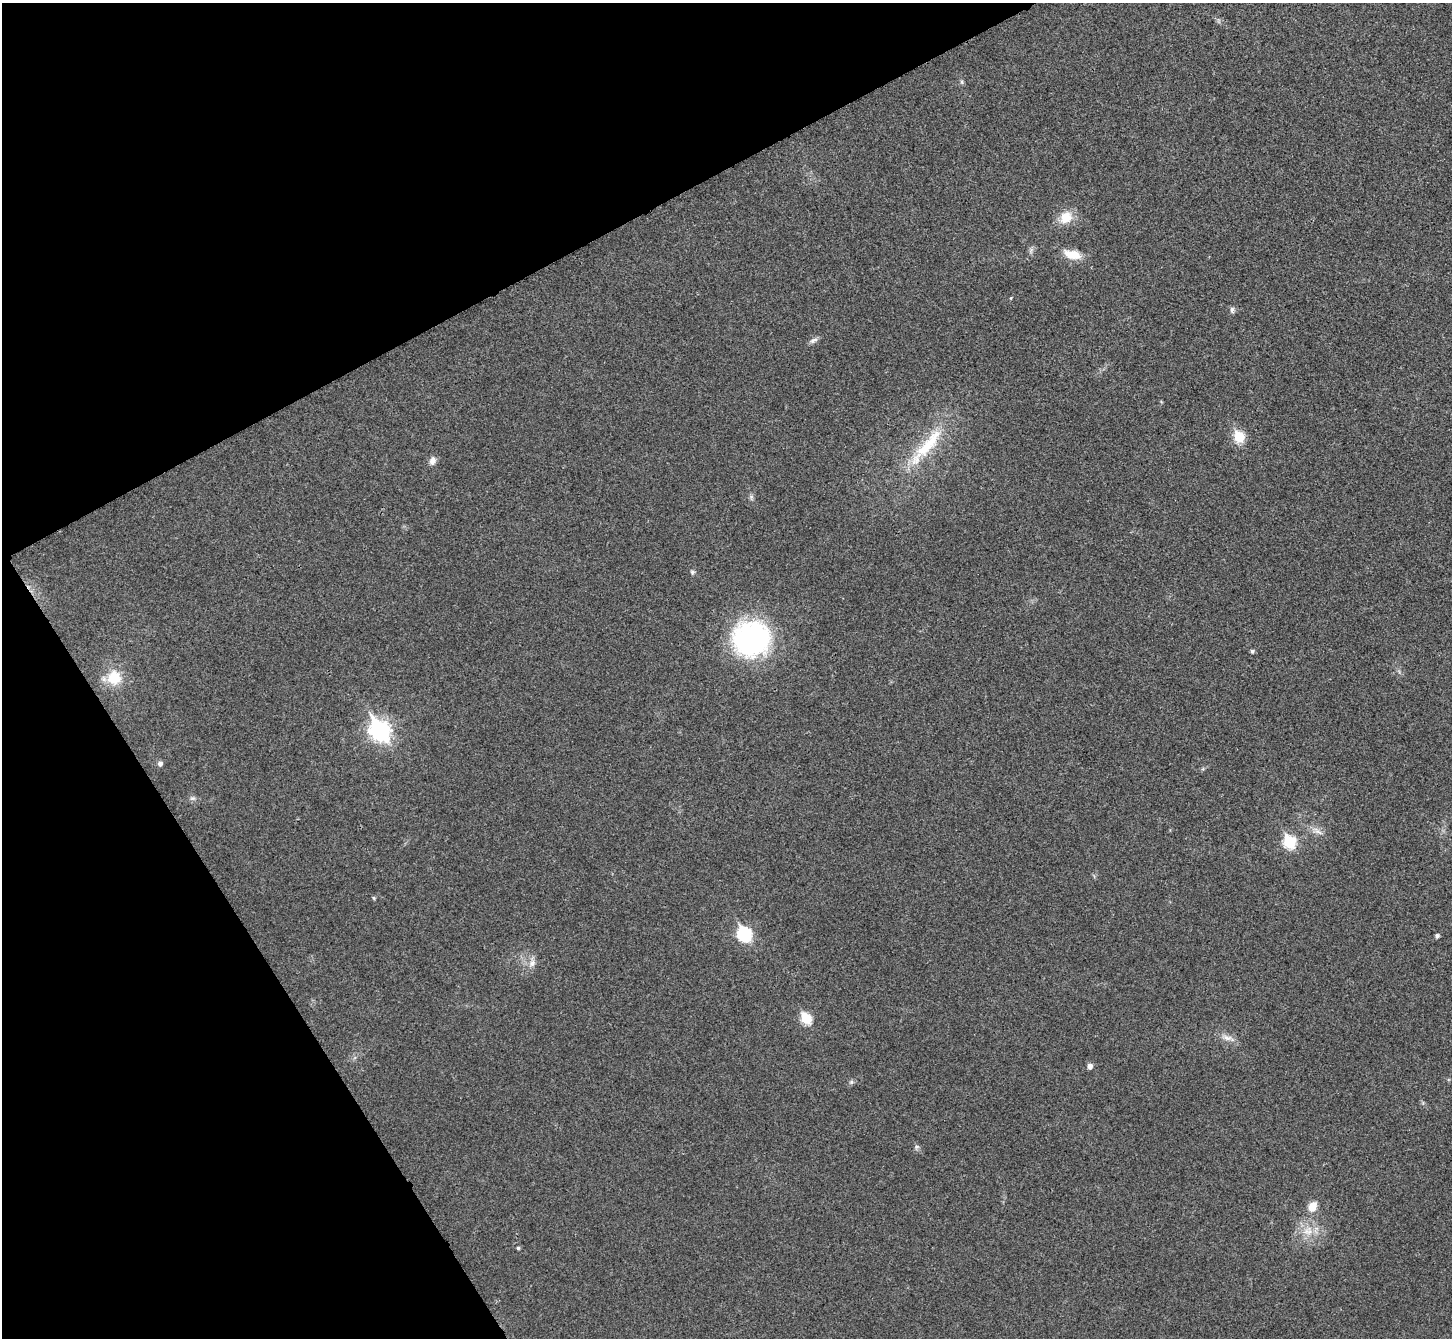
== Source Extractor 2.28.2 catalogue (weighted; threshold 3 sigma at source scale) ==
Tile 5 of 4 x 4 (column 1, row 2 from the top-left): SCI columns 7-1456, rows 2837-4172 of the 5817 x 5809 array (HDU 1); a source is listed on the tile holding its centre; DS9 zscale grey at full resolution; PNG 1454 x 1340 px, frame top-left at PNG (2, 3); no overlay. Shown black and unused: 25% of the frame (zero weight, under 3 of 4 exposures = <1% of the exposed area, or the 3 px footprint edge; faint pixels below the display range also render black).
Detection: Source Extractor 2.28.2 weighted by HDU 2 'WHT'; one run over the whole footprint, this tile lists its part. Background 0.0467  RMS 0.0066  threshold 0.0295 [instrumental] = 3 sigma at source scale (4.5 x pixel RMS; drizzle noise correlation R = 1.50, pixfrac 1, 0.05/0.05 arcsec/px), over >= 5 px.
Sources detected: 32; all 32 listed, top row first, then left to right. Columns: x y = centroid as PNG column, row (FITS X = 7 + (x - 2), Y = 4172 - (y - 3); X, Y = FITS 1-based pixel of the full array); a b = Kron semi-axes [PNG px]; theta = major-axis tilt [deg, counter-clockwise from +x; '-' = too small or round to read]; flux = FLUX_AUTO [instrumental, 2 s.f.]
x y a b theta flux
962 82 6 5 - 1.1
1066 217 16 13 47 12
1031 250 10 5 64 1.9
1072 254 23 10 -15 11
1011 298 5 3 - 0.6
1232 310 8 6 -86 1.9
813 340 13 6 26 2.3
1239 437 6 6 - 41
926 447 73 15 50 38
432 461 11 8 78 3.4
751 497 8 6 89 1.5
692 572 7 6 - 1.3
751 639 42 39 14 110
1252 651 4 4 - 1.5
114 678 18 17 - 18
380 731 10 8 -57 300
160 763 6 6 - 2.1
192 798 8 6 0 1.8
1317 831 20 6 -27 4.6
1289 842 7 6 - 58
374 898 5 4 - 0.94
745 934 8 7 - 97
1437 936 4 4 - 1.9
532 963 14 9 81 4.7
806 1018 7 6 - 44
1228 1038 23 6 -17 4.8
1090 1066 5 5 - 3.6
851 1082 6 6 - 1.4
916 1147 7 6 - 1.5
1312 1206 10 8 66 8.8
1308 1231 16 13 37 11
518 1248 4 4 - 1.1